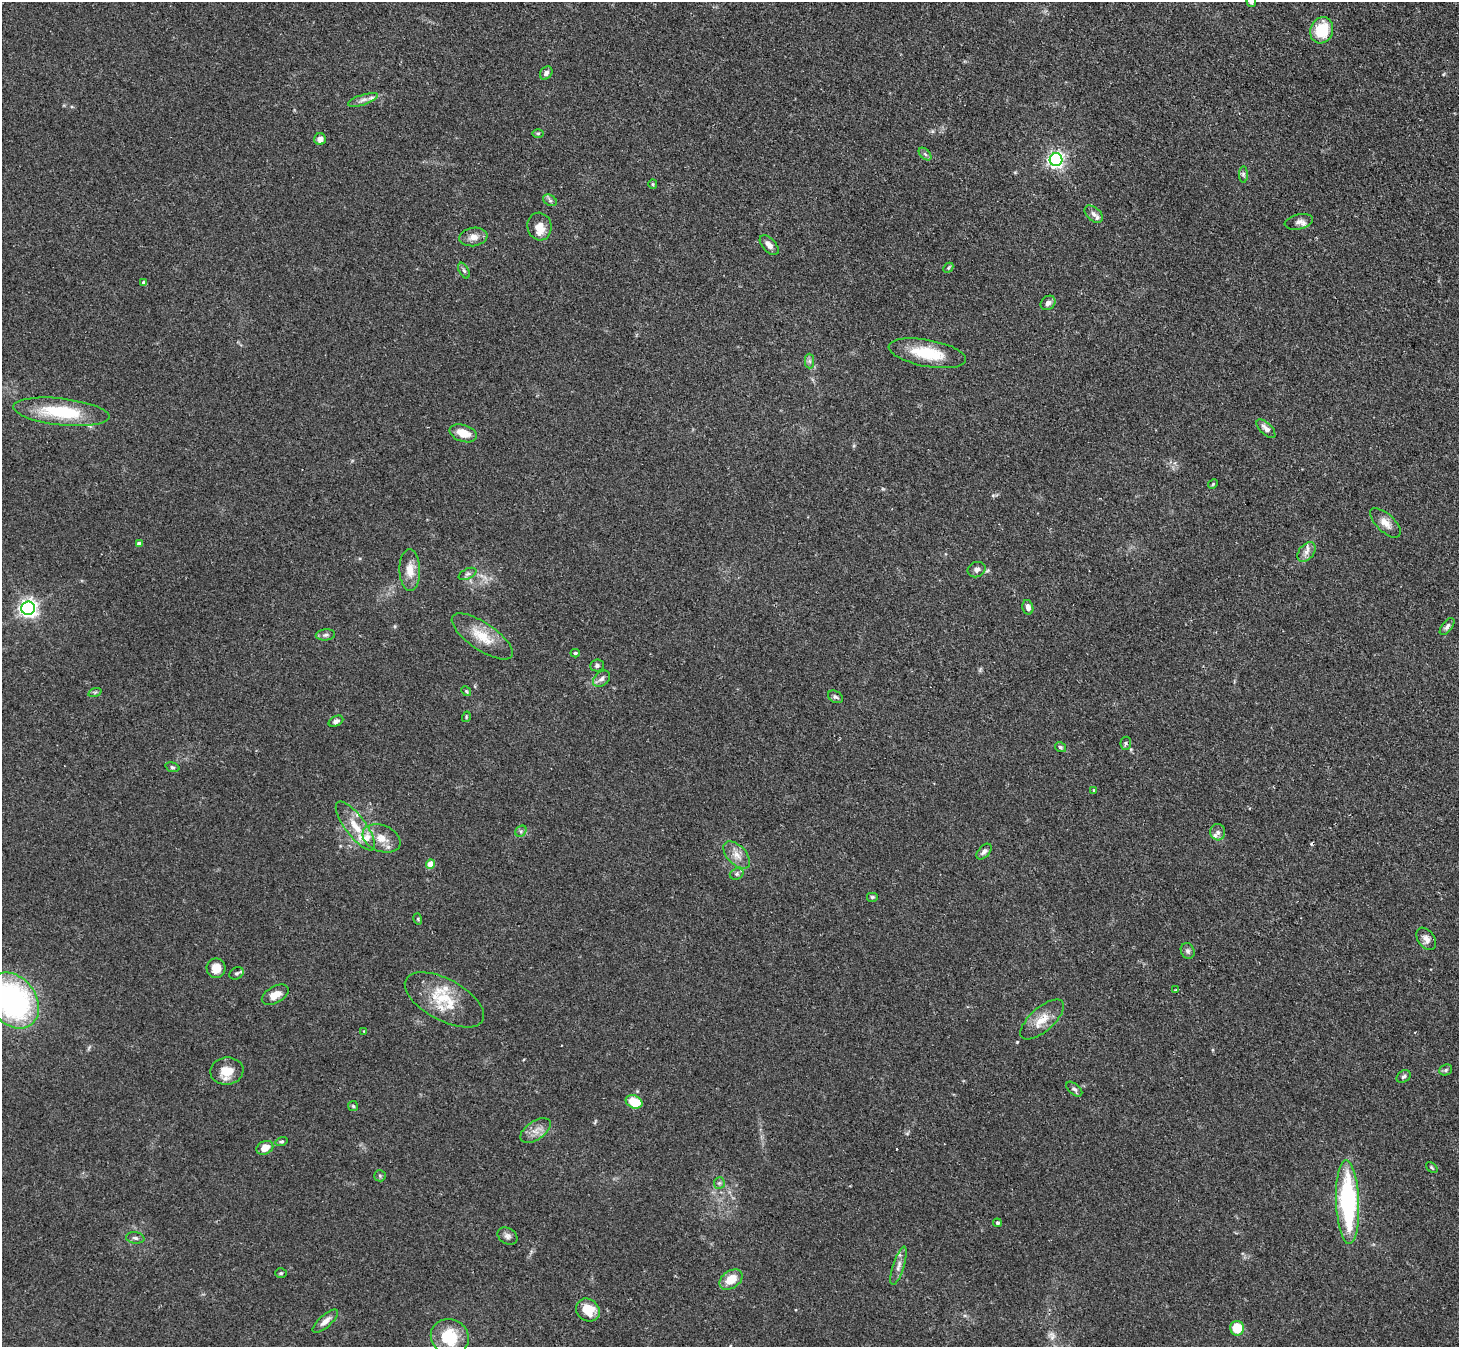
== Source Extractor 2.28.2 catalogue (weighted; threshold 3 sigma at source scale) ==
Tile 10 of 4 x 4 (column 2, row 3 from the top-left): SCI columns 1490-2946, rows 1515-2859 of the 5893 x 5858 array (HDU 1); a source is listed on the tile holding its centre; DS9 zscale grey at full resolution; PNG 1461 x 1349 px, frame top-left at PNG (2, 2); each listed source drawn as its Kron ellipse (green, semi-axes under 4 px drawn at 4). Shown black and unused: <1% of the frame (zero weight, under 2 of 3 exposures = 3% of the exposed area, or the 3 px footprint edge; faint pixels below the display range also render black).
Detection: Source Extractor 2.28.2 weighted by HDU 2 'WHT'; one run over the whole footprint, this tile lists its part. Background 0.106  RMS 0.0065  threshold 0.0291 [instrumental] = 3 sigma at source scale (4.5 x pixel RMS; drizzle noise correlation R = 1.50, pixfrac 1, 0.05/0.05 arcsec/px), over >= 5 px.
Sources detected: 99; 2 cosmic-ray / hot-pixel residue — neither listed nor drawn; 5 inside a brighter listed object's ellipse — not listed separately; the other 92 listed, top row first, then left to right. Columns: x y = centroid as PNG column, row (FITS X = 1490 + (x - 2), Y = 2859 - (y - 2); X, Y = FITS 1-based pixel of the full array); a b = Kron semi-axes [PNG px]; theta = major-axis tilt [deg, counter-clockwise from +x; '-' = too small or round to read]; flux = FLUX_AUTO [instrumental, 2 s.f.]
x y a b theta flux
1251 2 5 4 - 1.6
1322 30 13 11 70 24
546 73 7 5 53 2.2
363 100 15 5 18 3
538 133 6 4 1 0.82
320 139 6 6 - 3.7
925 154 7 4 -45 1.3
1056 160 6 6 - 200
1243 174 8 4 -89 1.3
653 184 5 4 - 0.68
550 200 7 5 -31 1.4
1094 214 11 6 -40 2.4
1299 222 14 7 12 3.4
539 226 14 12 -76 6.9
473 237 14 9 8 4.8
769 245 12 6 -48 3.5
948 268 6 4 45 0.9
464 271 8 4 -62 1.3
144 283 4 4 - 2.9
1048 303 8 6 43 2.5
927 353 39 13 -10 23
809 361 7 4 -89 1.4
61 412 48 13 -6 38
1266 429 12 5 -45 3.1
463 433 14 8 -18 9.3
1213 484 5 4 - 0.77
1385 523 19 9 -44 5.8
139 544 4 4 - 3.1
1306 552 11 7 51 3.4
410 570 21 10 -88 8.2
977 570 9 7 22 2.3
467 574 9 5 26 1.6
1028 607 7 5 -76 3.1
28 608 7 6 - 280
1447 627 10 5 53 1.8
325 635 10 5 6 1.7
482 636 36 13 -34 16
575 653 4 4 - 0.81
597 665 7 6 - 1.5
602 679 10 7 42 2.4
466 691 5 4 - 0.75
95 692 7 4 18 1
835 697 8 5 -29 1.5
466 717 5 3 - 0.64
336 721 8 5 27 1.9
1126 743 6 5 - 1.1
1060 747 6 4 -33 1.2
172 767 7 4 -17 1.1
1094 790 3 3 - 0.78
355 826 29 10 -53 12
521 831 6 5 - 1.3
1218 832 8 7 - 2.3
381 838 20 13 -22 9.4
984 852 9 5 47 2
737 855 17 9 -46 5.9
431 864 4 4 - 14
737 874 7 5 21 1.5
872 897 6 5 - 0.98
418 919 6 3 -73 0.66
1426 939 12 8 -54 3.7
1188 951 8 6 -66 1.8
216 968 9 9 - 8.4
237 973 7 5 31 1.5
1176 990 3 3 - 0.84
275 995 14 8 29 7.1
13 1000 30 23 -52 140
444 1000 43 20 -28 26
1042 1020 27 12 42 10
364 1031 3 3 - 0.46
1446 1070 6 5 - 1.2
227 1071 16 13 8 10
1404 1076 8 5 33 1.6
1074 1089 9 5 -41 1.7
634 1102 9 6 -24 16
353 1106 5 5 - 0.84
536 1130 17 9 34 5.7
282 1141 6 4 16 0.97
265 1148 9 6 26 6.9
1432 1167 6 3 -39 0.69
380 1176 6 5 - 0.92
719 1183 6 5 - 1.2
1348 1202 42 11 -88 85
997 1223 4 4 - 1.3
507 1236 10 8 -32 2.4
135 1238 9 5 -8 1.7
899 1266 20 5 72 3.7
281 1273 6 5 - 0.84
731 1279 13 8 36 11
588 1310 12 10 -38 12
325 1321 16 6 42 4
1237 1328 7 7 - 14
450 1337 19 17 -28 24
Isophote crosses this tile's border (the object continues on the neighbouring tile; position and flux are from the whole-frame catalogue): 2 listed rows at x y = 1251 2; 13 1000